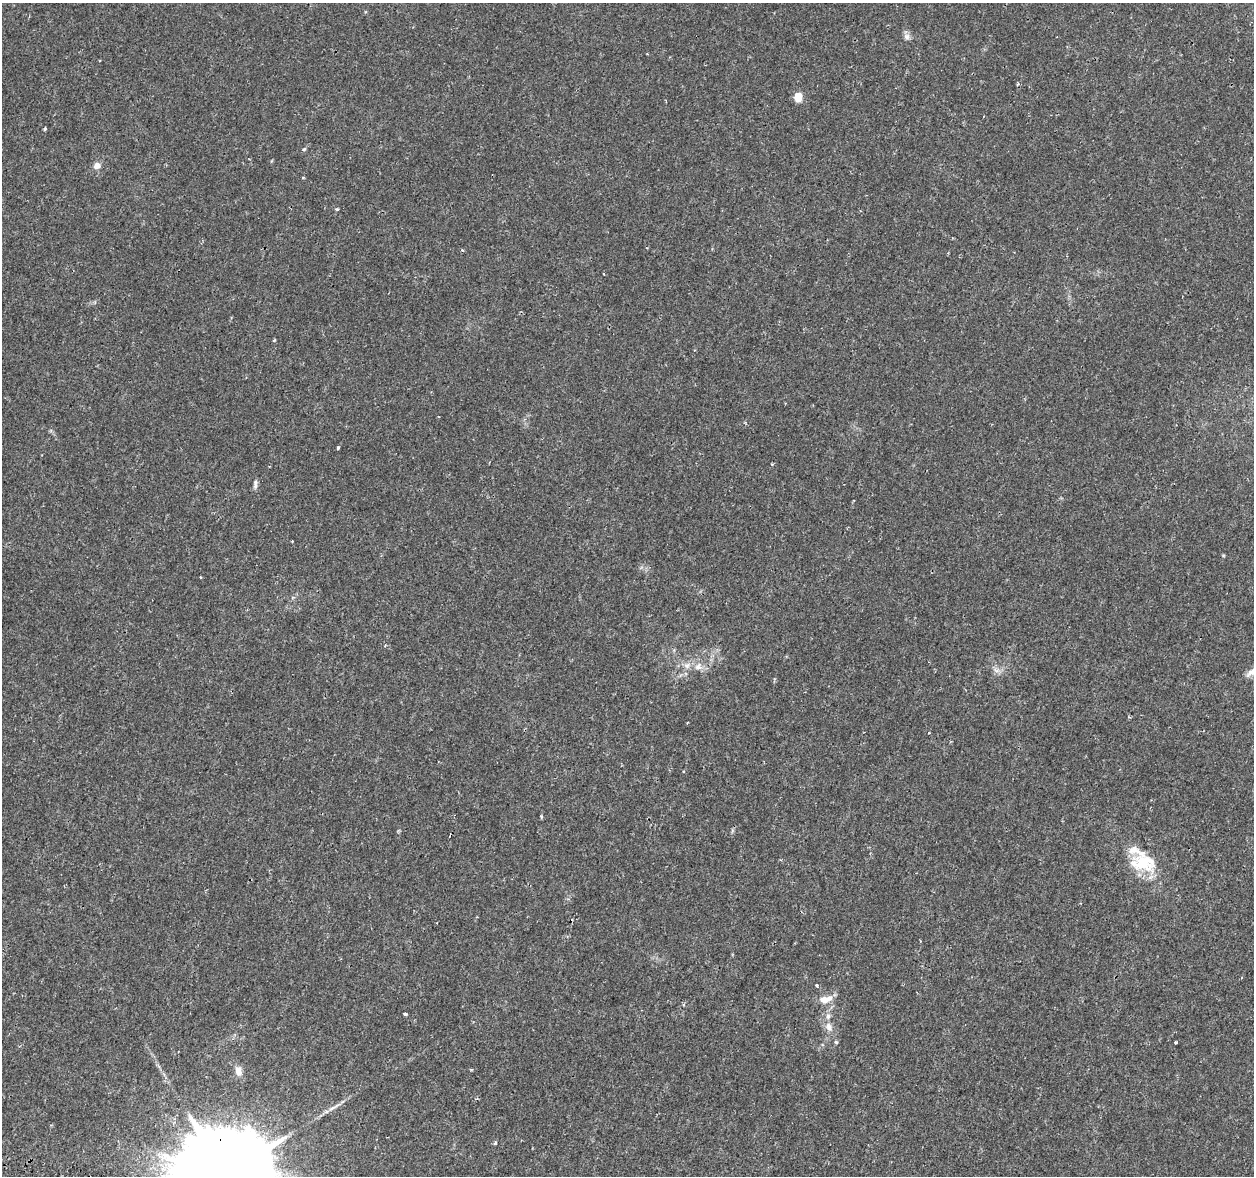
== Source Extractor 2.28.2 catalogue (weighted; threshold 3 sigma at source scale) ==
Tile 7 of 4 x 4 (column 3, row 2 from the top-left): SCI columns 2550-3801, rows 2674-3847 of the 5090 x 5288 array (HDU 1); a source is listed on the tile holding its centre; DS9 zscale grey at full resolution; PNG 1256 x 1178 px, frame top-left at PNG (2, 3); no overlay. Shown black and unused: <1% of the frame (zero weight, under 2 of 3 exposures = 3% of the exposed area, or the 3 px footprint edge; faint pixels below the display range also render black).
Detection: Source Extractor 2.28.2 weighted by HDU 2 'WHT'; one run over the whole footprint, this tile lists its part. Background 0.00636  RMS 0.0022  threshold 0.0097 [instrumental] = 3 sigma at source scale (4.5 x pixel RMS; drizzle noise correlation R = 1.50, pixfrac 1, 0.0396/0.0396 arcsec/px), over >= 5 px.
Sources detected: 36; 2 cosmic-ray / hot-pixel residue — not listed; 3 inside a brighter listed object's ellipse — not listed separately; the other 31 listed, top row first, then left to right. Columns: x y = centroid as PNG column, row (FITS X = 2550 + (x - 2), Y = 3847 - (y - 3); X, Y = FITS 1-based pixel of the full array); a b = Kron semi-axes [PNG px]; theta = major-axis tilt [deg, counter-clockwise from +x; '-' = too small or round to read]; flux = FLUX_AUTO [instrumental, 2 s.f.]
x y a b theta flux
907 37 9 8 - 0.86
798 97 5 5 - 6.6
44 128 4 3 - 0.44
304 149 5 4 - 0.31
97 166 8 8 - 1.3
303 178 4 3 - 0.18
337 209 5 3 - 0.27
463 250 4 4 - 0.25
604 274 3 2 - 0.22
274 340 4 3 - 0.24
338 448 4 3 - 0.28
255 484 12 5 88 0.68
201 577 3 2 - 0.21
687 665 8 8 - 1
698 666 12 10 37 1.7
996 670 9 5 -19 0.78
1251 672 18 7 38 1.3
1129 717 4 3 - 0.28
687 722 3 2 - 0.25
732 831 7 4 72 0.33
1142 863 37 20 -23 9
817 986 5 4 - 0.33
825 999 17 9 11 2.4
405 1014 4 3 - 1
829 1027 13 9 -58 1.5
836 1042 5 4 - 0.28
1175 1042 3 3 - 0.38
238 1071 12 8 -79 1.5
332 1108 15 5 28 1.1
495 1143 5 4 - 0.31
225 1175 29 23 68 7000
Overlapping masked pixels (flux is a lower limit): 1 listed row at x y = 225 1175
Isophote crosses this tile's border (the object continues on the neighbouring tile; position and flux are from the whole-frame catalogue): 2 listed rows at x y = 1251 672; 225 1175
Unlisted compact peaks at least as high as the median listed source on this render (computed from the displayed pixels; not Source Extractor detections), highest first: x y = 541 816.